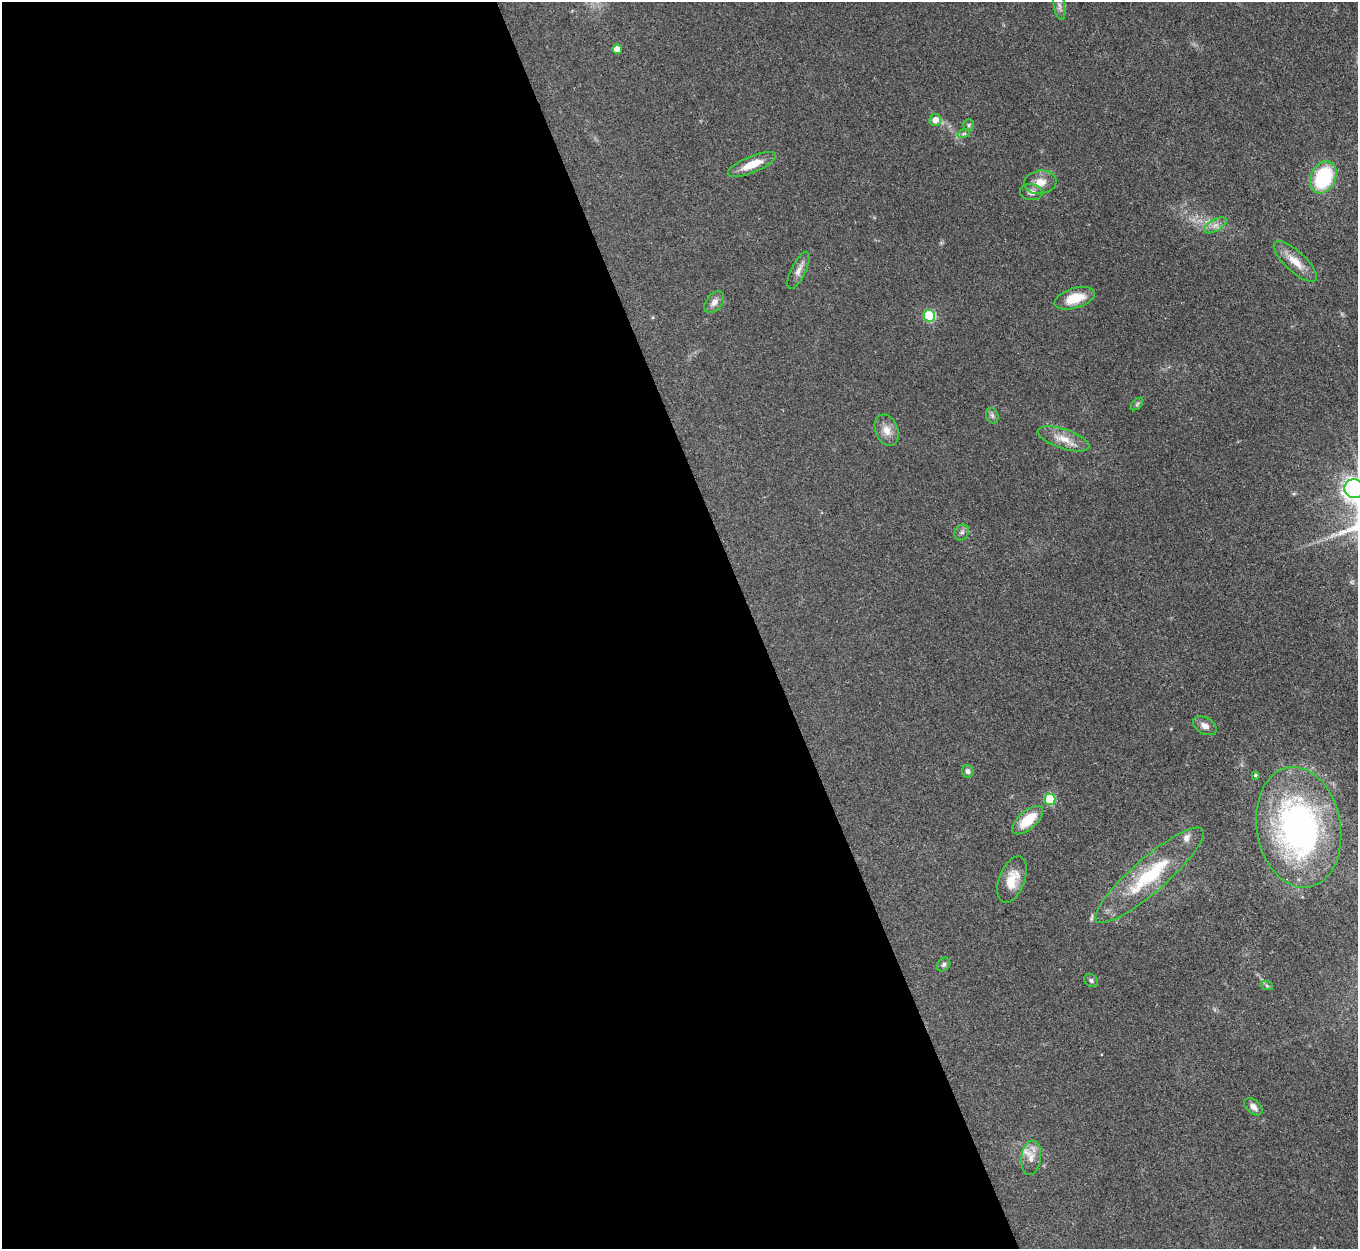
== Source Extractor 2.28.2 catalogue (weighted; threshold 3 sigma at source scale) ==
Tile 9 of 4 x 4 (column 1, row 3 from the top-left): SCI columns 3-1358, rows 1523-2769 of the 5429 x 5414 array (HDU 1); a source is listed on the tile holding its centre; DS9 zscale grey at full resolution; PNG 1360 x 1251 px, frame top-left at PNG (2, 2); each listed source drawn as its Kron ellipse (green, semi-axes under 4 px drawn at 4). Shown black and unused: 56% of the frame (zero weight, under 3 of 4 exposures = <1% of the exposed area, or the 3 px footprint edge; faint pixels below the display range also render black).
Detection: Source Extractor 2.28.2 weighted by HDU 2 'WHT'; one run over the whole footprint, this tile lists its part. Background 0.108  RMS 0.0067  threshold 0.03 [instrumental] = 3 sigma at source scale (4.5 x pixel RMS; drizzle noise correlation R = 1.50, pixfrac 1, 0.05/0.05 arcsec/px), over >= 5 px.
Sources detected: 36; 1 too faint to see at this stretch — neither listed nor drawn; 1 inside a brighter listed object's ellipse — not listed separately; the other 34 listed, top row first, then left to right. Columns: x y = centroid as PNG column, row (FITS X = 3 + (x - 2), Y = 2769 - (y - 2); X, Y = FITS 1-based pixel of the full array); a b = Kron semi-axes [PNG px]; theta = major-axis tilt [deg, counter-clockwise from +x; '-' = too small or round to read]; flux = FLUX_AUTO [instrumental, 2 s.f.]
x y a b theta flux
1059 6 14 5 -78 2.6
617 49 5 5 - 6.9
935 120 6 6 - 5.7
969 125 6 5 - 1.2
964 133 6 4 19 1.1
752 164 26 8 22 11
1323 177 17 12 64 49
1040 182 16 11 7 8.1
1031 192 11 8 -6 3.4
1215 225 12 5 29 3.4
1295 261 28 10 -43 11
798 270 20 7 64 4.8
1075 298 21 10 17 16
714 302 12 8 53 3.9
929 316 6 5 - 56
1137 404 7 4 46 1
992 416 8 6 -70 1.7
887 430 16 11 -69 7
1063 439 27 9 -18 10
1354 489 9 9 - 380
962 532 8 7 - 2
1205 726 13 8 -28 4.1
968 771 6 5 - 1.8
1255 775 4 3 - 0.88
1050 799 6 5 - 36
1028 820 19 9 41 18
1299 827 61 42 -80 210
1150 875 70 17 41 48
1012 880 24 13 69 13
944 964 7 6 - 1.6
1091 980 7 6 - 1.4
1267 986 6 4 -19 0.93
1253 1107 10 6 -41 4
1031 1158 17 10 82 6.8
Isophote crosses this tile's border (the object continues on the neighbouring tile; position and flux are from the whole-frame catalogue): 1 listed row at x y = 1354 489